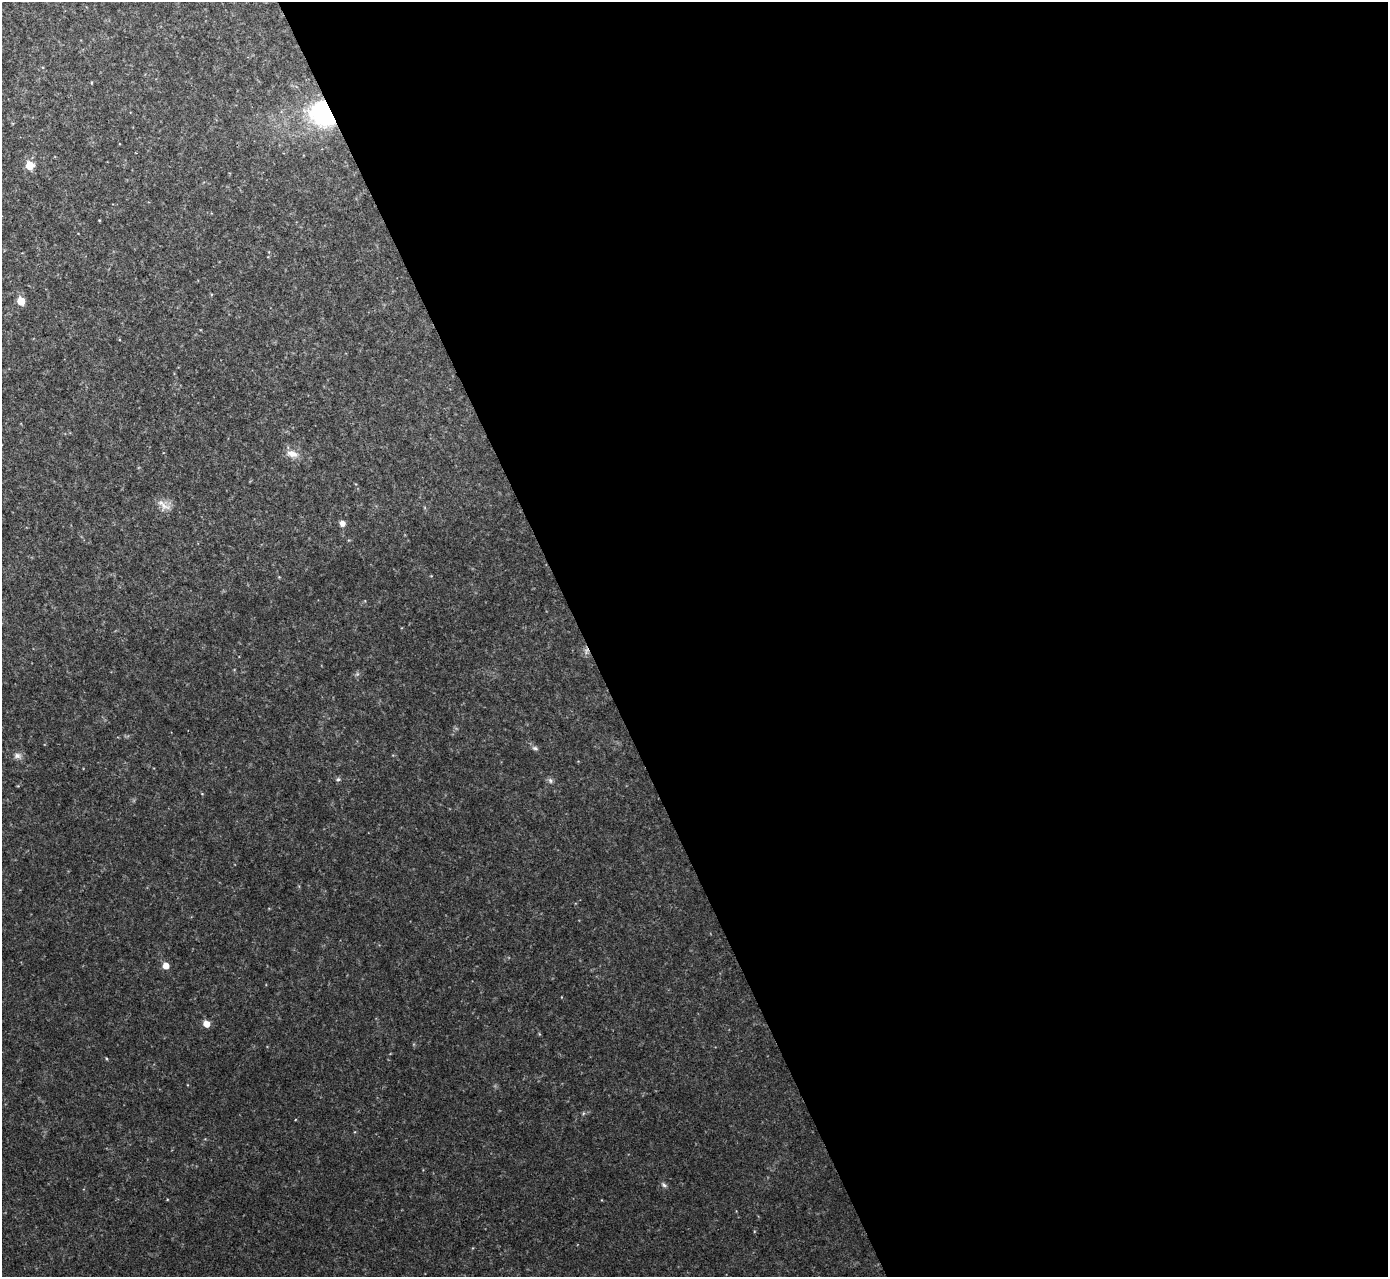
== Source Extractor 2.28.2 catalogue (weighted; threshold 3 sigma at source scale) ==
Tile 8 of 4 x 4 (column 4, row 2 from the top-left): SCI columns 4157-5542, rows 2702-3976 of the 5544 x 5531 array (HDU 1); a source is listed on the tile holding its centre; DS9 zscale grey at full resolution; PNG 1390 x 1279 px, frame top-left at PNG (2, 2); no overlay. Shown black and unused: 58% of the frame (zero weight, under 2 of 3 exposures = <1% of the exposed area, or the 3 px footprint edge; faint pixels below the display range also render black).
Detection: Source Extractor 2.28.2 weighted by HDU 2 'WHT'; one run over the whole footprint, this tile lists its part. Background 0.0828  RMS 0.0084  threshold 0.0378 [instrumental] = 3 sigma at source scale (4.5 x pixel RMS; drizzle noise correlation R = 1.50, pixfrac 1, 0.05/0.05 arcsec/px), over >= 5 px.
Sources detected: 18; all 18 listed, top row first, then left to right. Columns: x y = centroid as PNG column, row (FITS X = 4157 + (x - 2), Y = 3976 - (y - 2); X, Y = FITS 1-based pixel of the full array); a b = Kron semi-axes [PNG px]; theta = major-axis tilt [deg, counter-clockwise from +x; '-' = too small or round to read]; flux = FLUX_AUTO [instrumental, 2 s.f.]
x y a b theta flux
324 114 24 20 -32 120
30 165 8 8 - 12
99 220 4 3 - 0.6
21 301 6 5 - 18
292 454 18 10 -13 8.5
164 506 18 13 -21 8.9
342 523 5 5 - 5.3
586 651 10 7 79 3.4
357 674 5 5 - 1.6
535 748 8 5 -9 2
17 756 12 8 -14 4.2
338 779 6 6 - 1.6
550 780 8 7 - 2.3
166 966 7 6 - 7.3
206 1024 6 5 - 9
107 1059 5 3 - 0.81
583 1113 6 4 -73 1
664 1185 9 5 -36 2.2
Overlapping masked pixels (flux is a lower limit): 2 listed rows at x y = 324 114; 586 651